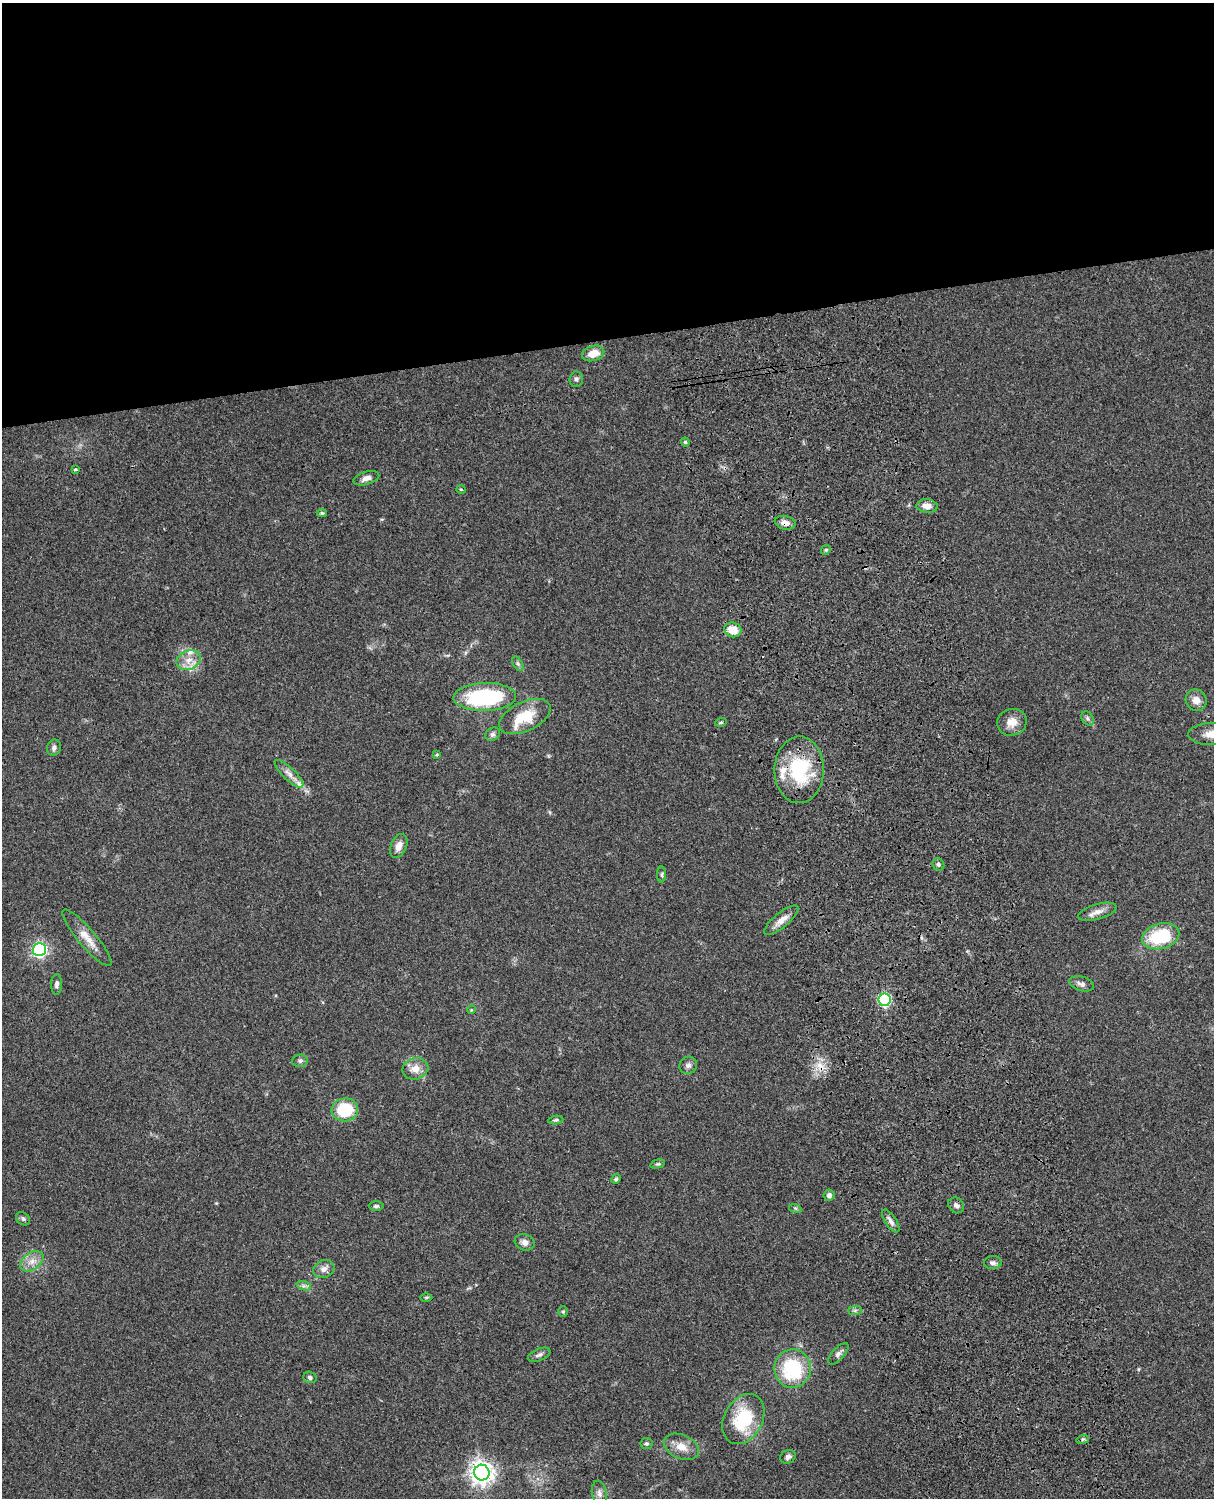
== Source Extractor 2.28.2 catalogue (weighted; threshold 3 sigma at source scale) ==
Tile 2 of 4 x 3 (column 2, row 1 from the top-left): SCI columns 1334-2545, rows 3269-4764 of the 5089 x 4927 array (HDU 1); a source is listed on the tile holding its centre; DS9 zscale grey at full resolution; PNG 1216 x 1500 px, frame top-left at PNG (2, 3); each listed source drawn as its Kron ellipse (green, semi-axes under 4 px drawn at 4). Shown black and unused: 23% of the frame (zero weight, under 3 of 4 exposures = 6% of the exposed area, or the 3 px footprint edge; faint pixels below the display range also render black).
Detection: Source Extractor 2.28.2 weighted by HDU 2 'WHT'; one run over the whole footprint, this tile lists its part. Background 0.0798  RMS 0.0058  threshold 0.0262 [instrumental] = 3 sigma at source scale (4.5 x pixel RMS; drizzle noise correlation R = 1.50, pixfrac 1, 0.05/0.05 arcsec/px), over >= 5 px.
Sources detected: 75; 1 cosmic-ray / hot-pixel residue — neither listed nor drawn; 5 inside a brighter listed object's ellipse — not listed separately; the other 69 listed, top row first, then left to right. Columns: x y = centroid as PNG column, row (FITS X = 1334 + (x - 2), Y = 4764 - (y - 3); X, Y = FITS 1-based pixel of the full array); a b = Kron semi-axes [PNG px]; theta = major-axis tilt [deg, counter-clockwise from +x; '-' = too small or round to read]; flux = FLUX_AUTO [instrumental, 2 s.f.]
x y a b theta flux
593 353 11 7 16 7.7
576 379 8 6 85 1.5
685 442 4 4 - 0.69
76 469 3 3 - 1.2
366 478 13 6 17 3
461 489 5 3 - 0.48
927 506 10 6 -5 4.7
322 513 5 4 - 0.87
785 523 10 7 -11 3.4
826 550 5 4 - 0.8
733 630 8 7 - 10
189 660 12 9 24 5.9
518 664 8 4 -58 1.2
485 697 31 14 2 58
1196 700 11 10 - 4.5
525 716 27 14 25 17
1088 718 8 5 -56 1.4
721 722 6 4 17 0.7
1012 722 15 13 14 6.2
493 734 8 6 31 1.5
1213 734 24 11 1 10
54 748 8 7 - 2
437 755 4 3 - 0.64
799 770 33 25 89 41
289 774 19 6 -44 4
399 846 12 8 67 4.5
938 864 6 5 - 1.3
662 874 8 4 90 0.9
1097 912 20 7 16 4.4
781 920 21 7 40 5.3
1161 936 19 12 15 32
87 938 36 9 -50 8.4
39 950 6 6 - 130
57 984 10 5 89 1.9
1081 984 13 7 -17 2.3
884 1000 6 6 - 72
471 1010 4 3 - 0.49
300 1061 8 6 5 1.4
688 1065 9 8 - 2.1
415 1069 13 10 15 6.2
345 1110 13 11 7 24
556 1120 7 4 6 0.95
658 1164 7 4 13 0.92
616 1179 5 4 - 1.2
829 1195 6 5 - 2.1
956 1205 8 7 - 1.9
376 1206 7 4 -1 1.1
795 1208 6 4 -18 0.84
23 1219 7 6 - 1.4
891 1221 13 5 -56 2.6
525 1242 10 8 -19 2.9
32 1261 13 8 35 4.8
993 1263 9 6 3 2
324 1269 11 8 26 3.3
304 1286 7 4 -18 1.5
426 1297 6 4 1 0.73
855 1310 7 4 0 1.3
563 1312 5 4 - 0.95
838 1354 14 6 48 2.2
539 1355 12 6 22 1.9
793 1368 19 18 - 39
310 1377 7 5 -21 1.4
743 1419 26 19 62 30
1083 1439 6 4 18 0.87
647 1444 6 5 - 1.1
681 1447 18 12 -24 7
788 1457 8 6 30 2
482 1473 8 7 - 460
599 1493 13 7 -80 2.8
Overlapping masked pixels (flux is a lower limit): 2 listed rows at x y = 785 523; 884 1000
Isophote crosses this tile's border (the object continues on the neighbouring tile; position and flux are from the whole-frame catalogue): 1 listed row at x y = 1213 734